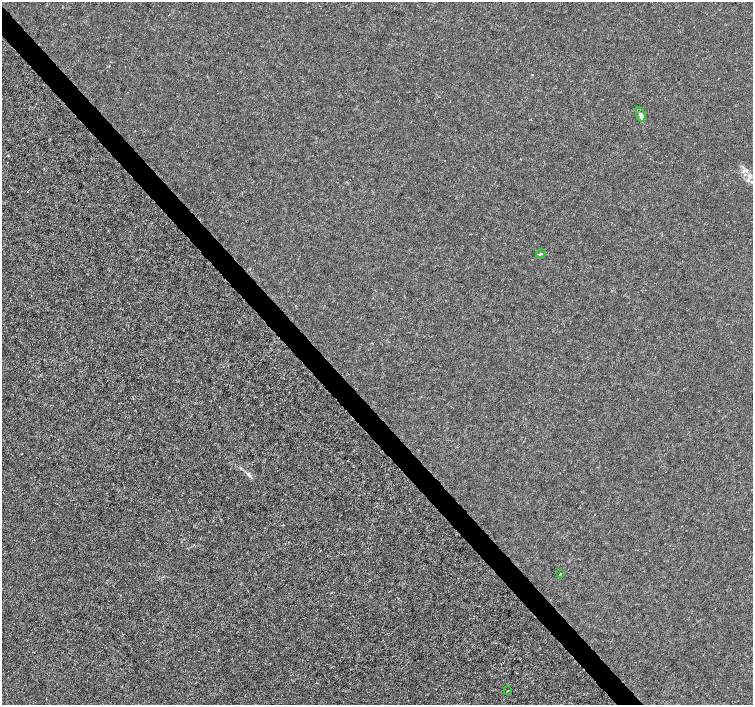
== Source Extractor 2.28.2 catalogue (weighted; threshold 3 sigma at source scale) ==
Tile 11 of 4 x 4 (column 3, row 3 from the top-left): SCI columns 3009-4509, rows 1615-3019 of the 6011 x 5972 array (HDU 1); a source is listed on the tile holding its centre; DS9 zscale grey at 2 x 2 block average (1 PNG px = mean of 2 x 2 image px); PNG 755 x 707 px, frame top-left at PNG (2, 2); each listed source drawn as its Kron ellipse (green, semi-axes under 4 px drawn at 4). Shown black and unused: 4% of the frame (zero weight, under 3 of 4 exposures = <1% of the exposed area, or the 3 px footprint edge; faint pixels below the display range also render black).
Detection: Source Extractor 2.28.2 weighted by HDU 2 'WHT'; one run over the whole footprint, this tile lists its part. Background -2.35e-04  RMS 0.0012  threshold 0.00539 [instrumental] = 3 sigma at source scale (4.5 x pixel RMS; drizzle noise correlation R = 1.50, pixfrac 1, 0.0396/0.0396 arcsec/px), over >= 5 px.
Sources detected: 5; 1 inside a brighter listed object's ellipse — not listed separately; the other 4 listed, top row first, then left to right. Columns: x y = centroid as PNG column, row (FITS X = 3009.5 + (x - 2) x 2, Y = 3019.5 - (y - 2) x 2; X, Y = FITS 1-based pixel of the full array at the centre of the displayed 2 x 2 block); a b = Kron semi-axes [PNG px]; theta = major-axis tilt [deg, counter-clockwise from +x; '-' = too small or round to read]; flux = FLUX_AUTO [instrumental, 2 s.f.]
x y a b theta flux
641 115 8 4 -72 1.2
541 254 5 2 - 0.3
560 574 2 2 - 0.39
508 691 2 2 - 0.14